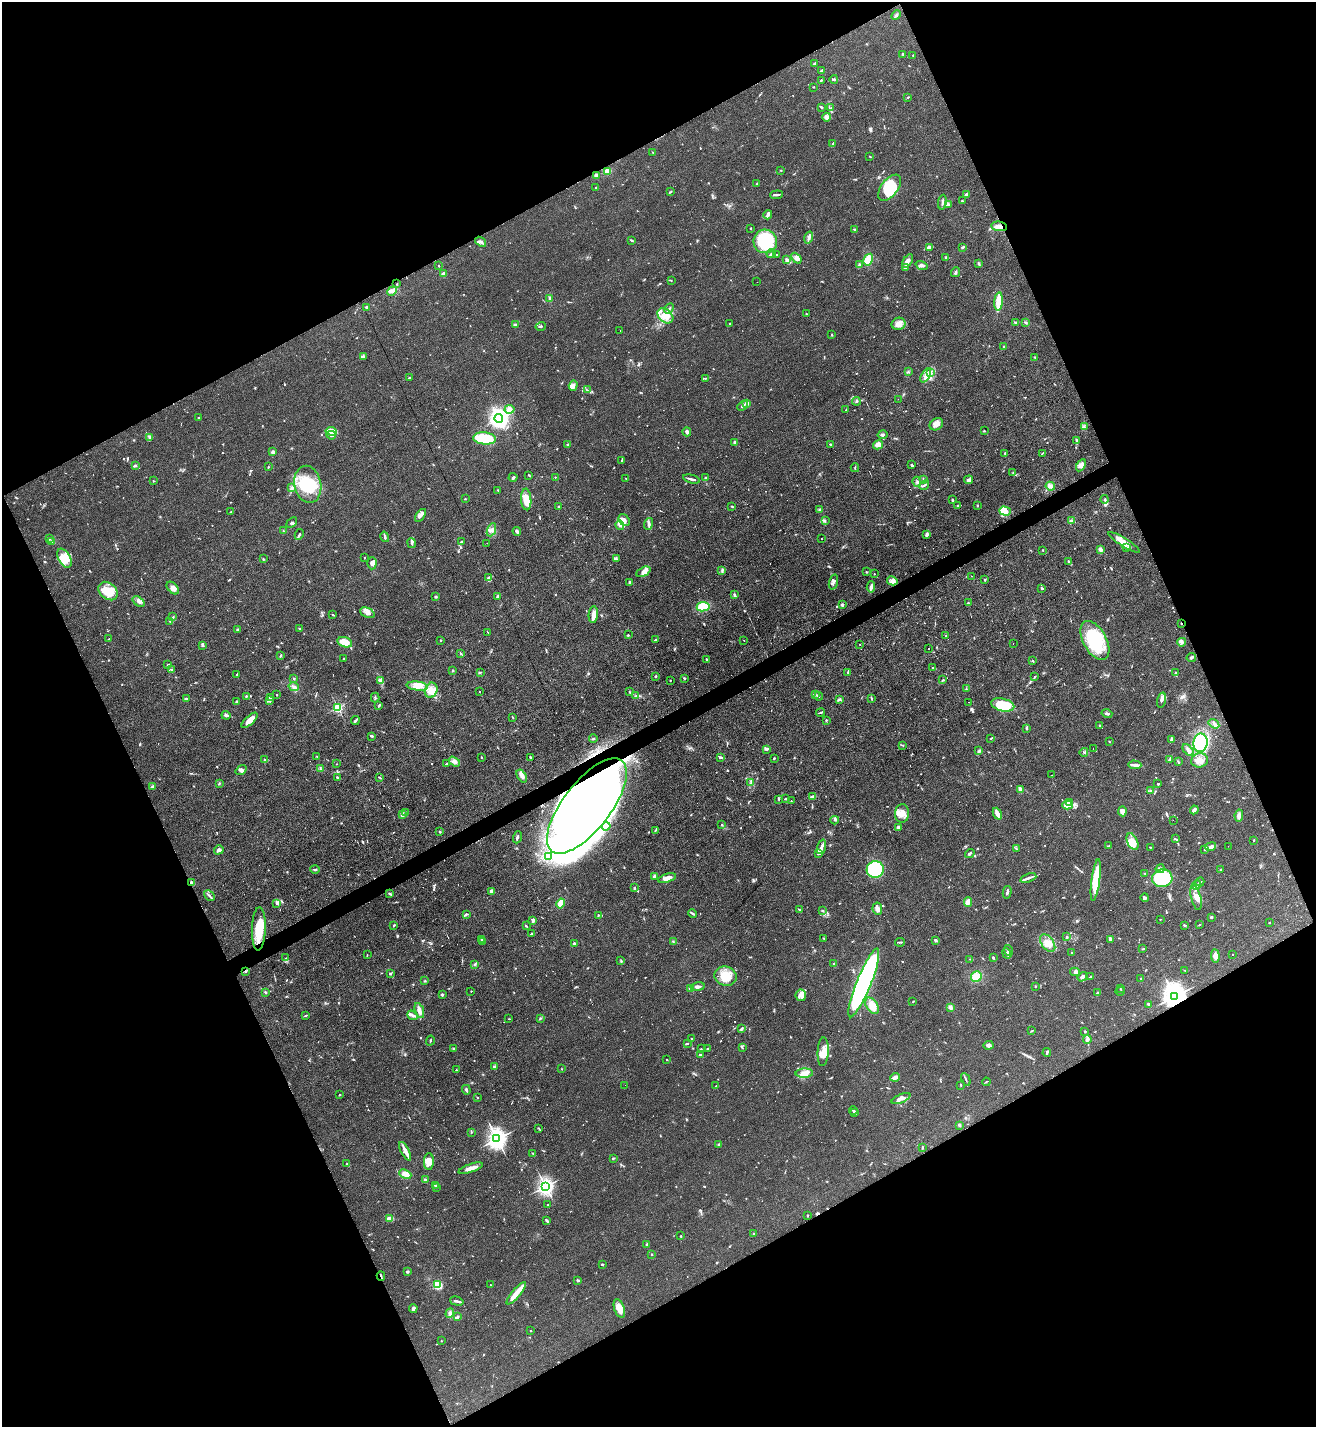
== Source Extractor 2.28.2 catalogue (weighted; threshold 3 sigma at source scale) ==
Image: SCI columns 159-5411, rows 10-5706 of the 5708 x 5718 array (HDU 1 of 3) = the unmasked area's bounding box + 8 px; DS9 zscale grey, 4 x 4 block average (1 PNG px = mean of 4 x 4 image px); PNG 1318 x 1429 px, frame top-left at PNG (2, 2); each listed source drawn as its Kron ellipse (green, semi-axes under 4 px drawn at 4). Shown black and unused: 46% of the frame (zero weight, under 3 of 4 exposures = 1% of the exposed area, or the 3 px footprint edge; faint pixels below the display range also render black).
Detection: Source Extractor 2.28.2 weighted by HDU 2 'WHT'. Background 0.063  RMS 0.0057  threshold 0.0258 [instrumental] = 3 sigma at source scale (4.5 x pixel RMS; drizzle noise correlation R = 1.50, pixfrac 1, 0.05/0.05 arcsec/px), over >= 5 px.
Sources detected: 1147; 7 too faint to see at this stretch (4 x 4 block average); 27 inside a brighter object's white glare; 42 cosmic-ray / hot-pixel residue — neither listed nor drawn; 33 coinciding with a brighter row at this scale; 80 inside a brighter listed object's ellipse — not listed separately; of the other 958, all 500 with FLUX_AUTO >= 1.92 (the completeness limit of this list) listed and drawn (458 fainter detections not listed), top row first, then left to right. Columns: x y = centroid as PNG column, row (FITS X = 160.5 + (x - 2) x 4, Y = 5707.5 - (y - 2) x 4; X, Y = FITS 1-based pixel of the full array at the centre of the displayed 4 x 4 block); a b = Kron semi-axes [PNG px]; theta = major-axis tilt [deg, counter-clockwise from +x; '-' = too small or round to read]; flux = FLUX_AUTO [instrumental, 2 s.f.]
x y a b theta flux
896 15 5 3 - 6
903 54 2 2 - 3.4
913 55 2 2 - 2.2
814 63 3 2 - 4.8
821 71 3 2 - 3.1
834 79 4 2 - 5.8
821 80 3 2 - 3.7
813 87 2 2 - 2
908 97 2 2 - 3.9
821 107 2 2 - 4.9
831 108 2 2 - 2.2
827 117 4 2 - 5.7
833 144 2 2 - 2.5
653 152 2 2 - 2.1
870 156 2 2 - 2.3
781 170 2 2 - 2
607 171 4 3 - 37
596 175 3 3 - 10
757 184 3 2 - 5.3
595 188 2 2 - 3.8
890 188 15 8 52 120
671 191 3 2 - 2.7
966 194 3 3 - 4.1
777 195 6 2 5 8.2
962 201 2 2 - 4.1
942 202 7 2 83 9.9
948 205 3 2 - 3.3
768 215 4 3 - 15
999 226 8 4 -8 23
750 228 3 2 - 2
854 229 3 2 - 2.2
809 237 6 3 74 10
632 240 3 2 - 3.9
765 241 12 11 - 220
481 242 6 2 -39 5
929 247 4 3 - 12
963 247 3 2 - 3.5
771 254 4 2 - 6
777 255 3 2 - 2.6
796 258 6 3 -49 11
946 258 3 2 - 3
787 260 3 3 - 11
868 260 6 4 59 69
908 261 8 4 58 15
978 264 4 2 - 4.6
860 265 2 2 - 6.8
921 265 6 3 -18 10
439 266 2 2 - 2
905 267 3 2 - 20
956 272 5 2 - 6.9
443 274 3 3 - 15
671 280 3 2 - 2
757 282 2 2 - 2.1
397 284 2 2 - 2.4
392 291 5 4 - 12
549 298 3 2 - 4.5
999 302 9 2 85 150
366 307 3 2 - 7.1
669 309 5 2 - 6.2
807 314 3 2 - 2.4
665 316 9 6 -41 43
1016 322 3 2 - 3.3
1025 322 3 2 - 3
730 323 2 2 - 2.2
898 324 7 6 - 23
516 325 3 2 - 16
541 326 5 2 - 4.4
620 330 2 2 - 4.9
832 335 3 2 - 2.8
1004 347 2 2 - 1.9
363 357 3 2 - 3.3
1035 357 2 2 - 3.5
908 372 2 2 - 2.6
930 373 3 2 - 6.6
926 375 8 3 62 24
409 378 2 2 - 1.9
705 378 3 2 - 3
573 386 5 4 - 13
587 390 2 2 - 2
898 399 2 2 - 10
856 401 4 2 - 3.6
747 403 2 2 - 18
743 406 6 2 41 7.8
509 409 5 4 - 23
846 410 3 2 - 2.7
198 418 2 2 - 2.4
499 418 4 4 - 1100
936 424 7 5 33 23
1084 427 3 2 - 2.8
331 431 5 4 - 57
984 431 2 2 - 3.2
687 432 4 4 - 7.7
883 434 5 2 - 5.1
331 435 5 3 - 8.9
150 437 3 3 - 6.3
484 438 11 6 -4 110
1077 441 3 2 - 3.9
735 442 3 3 - 7.7
830 444 2 2 - 10
568 445 2 2 - 8.6
878 445 5 4 - 23
273 452 2 2 - 22
1005 453 2 2 - 2.6
1042 453 3 2 - 2.6
622 460 3 2 - 2.3
912 465 3 2 - 3.8
1081 465 6 4 58 13
135 466 3 2 - 5.9
268 467 2 2 - 2.3
855 468 4 2 - 4
1013 473 3 2 - 3.7
529 475 3 2 - 3.6
513 477 4 2 - 5
555 477 2 2 - 2.4
706 478 2 2 - 3.5
626 479 3 2 - 2
691 479 8 2 -14 11
923 479 4 2 - 3.2
969 480 4 3 - 10
153 481 2 2 - 2.4
917 482 5 3 - 6.8
308 484 19 13 -79 140
924 485 5 2 - 6.4
1050 486 5 4 - 16
292 488 4 3 - 6.8
498 490 2 2 - 2.7
465 499 2 2 - 2.4
526 499 11 5 -85 59
1105 499 4 3 - 5.1
952 500 3 2 - 4.6
958 505 2 2 - 2.6
732 506 3 2 - 3
977 506 2 2 - 2.9
558 507 2 2 - 4.8
820 509 3 2 - 6.1
1005 511 6 4 -18 17
231 512 2 2 - 2
420 515 7 3 55 13
624 520 6 5 - 18
825 521 3 2 - 2.7
1071 521 4 2 - 8.9
292 523 6 2 41 6.7
649 524 6 3 72 7.8
620 525 5 3 - 10
491 530 7 4 67 15
283 531 2 2 - 2.4
517 531 4 2 - 9.4
299 534 6 2 63 6
927 534 3 2 - 9.3
385 537 5 2 - 8
49 539 3 2 - 2.7
821 539 2 2 - 2.7
52 542 4 3 - 10
462 542 3 2 - 3.1
1124 542 18 3 -32 46
412 543 5 2 - 5.6
487 543 2 2 - 2.7
1127 548 3 2 - 4.5
1043 550 2 2 - 2.5
1100 550 3 3 - 12
64 558 10 6 -62 53
364 558 2 2 - 2.2
616 558 3 2 - 4
263 559 2 2 - 3
1068 562 4 2 - 4.1
372 563 6 4 89 17
722 570 2 2 - 2.6
643 572 7 4 27 16
866 572 2 2 - 2.2
874 574 2 2 - 2.7
971 576 2 2 - 13
489 578 3 3 - 18
985 579 3 2 - 2.9
892 581 5 4 - 12
630 582 3 2 - 6.6
833 582 7 3 73 11
871 587 6 3 83 10
173 588 7 4 -48 20
1042 588 3 2 - 3.9
108 591 11 8 -42 52
734 595 3 2 - 6.4
436 597 3 2 - 3.3
498 597 4 2 - 7.8
138 601 6 3 -38 12
968 603 3 2 - 2.4
842 605 3 2 - 7.4
703 607 6 4 10 100
367 613 7 4 -22 18
333 615 3 2 - 2.7
593 615 8 4 86 22
173 617 3 2 - 3.9
169 621 3 2 - 2.4
1181 624 2 2 - 2.8
299 628 2 2 - 2.4
237 629 2 2 - 3.4
488 632 2 2 - 2.3
628 635 2 2 - 3.9
946 636 2 2 - 2.2
109 639 3 2 - 2.5
656 639 3 2 - 2.5
441 640 2 2 - 3.9
744 640 2 2 - 2.3
1095 640 21 11 -61 240
345 642 7 5 -16 50
1182 642 4 2 - 6.3
860 644 2 2 - 2.1
1013 644 2 2 - 6.9
203 645 3 2 - 4.4
929 649 2 2 - 2.8
460 653 3 2 - 2.8
280 655 3 2 - 3
1191 657 5 2 - 8.2
344 659 2 2 - 1.9
707 660 4 2 - 6.1
1033 661 2 2 - 3.4
168 664 2 2 - 2.4
933 668 2 2 - 2.4
171 669 3 2 - 2.9
453 670 2 2 - 2.9
480 672 3 2 - 3.3
848 672 2 2 - 2.5
1176 673 3 3 - 4.6
237 674 3 2 - 2.5
656 676 2 2 - 4.2
1035 676 4 2 - 2.8
684 678 3 2 - 4.4
294 679 2 2 - 3.5
670 680 2 2 - 2.8
943 680 3 2 - 3.7
380 681 2 2 - 3.8
417 686 11 4 -6 34
294 687 5 2 - 6.8
966 689 2 2 - 1.9
431 690 8 6 69 28
479 692 2 2 - 26
630 692 4 2 - 3.8
276 695 2 2 - 2.2
815 695 4 2 - 5.5
246 696 2 2 - 3.1
635 696 3 2 - 3.2
819 696 4 2 - 4.1
375 697 5 2 - 4.2
270 698 2 2 - 4.2
186 699 2 2 - 11
840 699 3 3 - 4.4
871 699 2 2 - 2.3
1161 700 7 3 75 10
269 701 2 2 - 5
237 702 3 2 - 3.8
968 702 2 2 - 7.4
1003 705 12 6 -14 120
379 706 3 2 - 4.2
338 707 2 2 - 450
821 712 4 2 - 4.3
1107 714 5 2 - 5.8
226 715 4 2 - 11
512 717 2 2 - 2.2
250 720 10 3 43 32
355 720 4 2 - 5.8
826 720 3 2 - 2.8
1214 724 6 3 -33 11
1099 725 2 2 - 2.5
1027 729 3 2 - 2.4
372 736 3 2 - 5.5
593 738 4 2 - 4.4
991 738 3 2 - 2.2
1171 739 3 3 - 4.4
1109 741 3 2 - 2.4
1200 743 9 7 81 600
903 745 2 2 - 2.7
767 749 4 3 - 5.4
1093 749 2 2 - 6.1
1188 750 7 4 -45 10
979 751 3 2 - 4.3
1084 752 4 2 - 4.7
317 756 2 2 - 1.9
531 757 2 2 - 7.1
720 757 4 2 - 7.1
482 758 2 2 - 2.3
774 758 3 2 - 3.2
265 759 2 2 - 3.2
1169 760 4 2 - 4.4
1200 760 8 7 - 26
454 761 6 3 -32 10
1178 761 3 2 - 2.7
336 764 2 2 - 2.1
447 764 4 2 - 4.2
1135 765 6 3 -2 9.4
320 769 2 2 - 2.5
241 770 6 3 36 9.3
1052 775 2 2 - 17
522 776 7 4 -56 13
337 777 2 2 - 5.1
380 778 4 2 - 2.9
219 783 3 2 - 2.9
751 783 4 2 - 5
1158 784 2 2 - 3.8
153 786 3 3 - 4.8
1020 790 4 3 - 9.2
1151 790 3 2 - 4.4
812 797 4 3 - 9.8
779 799 3 2 - 4
785 799 2 2 - 4.5
791 801 2 2 - 2.2
1070 803 3 3 - 5.7
1067 805 5 3 - 41
587 806 57 24 52 2200
1194 810 4 3 - 13
1123 811 5 3 - 16
406 812 3 2 - 2.7
902 813 9 7 87 29
402 814 2 2 - 2.2
997 814 6 2 -66 29
1239 816 6 3 80 12
835 820 4 2 - 3
1173 820 2 2 - 3.8
722 825 3 2 - 2.9
606 826 4 3 - 6.6
898 827 3 2 - 12
655 830 3 2 - 2.9
440 832 2 2 - 4.5
517 837 6 2 69 7.7
1176 839 3 2 - 3
1254 840 2 2 - 2.8
1133 842 9 5 -65 30
1108 846 2 2 - 2.8
1228 846 2 2 - 2.2
821 847 8 3 72 12
1150 847 3 2 - 2.5
1211 847 5 3 - 13
1016 849 4 2 - 3
1205 849 3 2 - 6.4
219 850 5 4 - 10
970 853 5 3 - 5.5
818 854 3 3 - 4.7
549 856 3 2 - 5.1
315 869 4 2 - 5
875 869 8 8 - 340
1160 869 4 3 - 6.9
1221 870 2 2 - 6
1145 873 3 2 - 2.9
655 876 3 3 - 12
667 878 9 3 16 23
1028 878 8 2 19 13
1162 878 10 9 - 190
1096 880 21 4 83 120
1200 882 4 2 - 7.6
191 883 3 2 - 14
1197 885 5 2 - 6
635 888 2 2 - 1.9
491 891 3 3 - 5.5
1007 892 6 2 76 8.4
390 894 3 2 - 6.1
209 896 6 2 -45 7.2
1145 898 4 3 - 5.9
1196 898 12 5 -75 29
968 902 4 4 - 17
277 903 3 2 - 3.8
561 903 5 3 - 65
799 909 3 2 - 2.6
877 909 6 4 -83 13
822 911 3 2 - 3.1
692 913 4 2 - 4.5
466 914 3 2 - 4.1
598 915 3 2 - 3.2
1211 917 3 2 - 4
1160 919 2 2 - 4.8
533 920 3 2 - 12
1270 923 2 2 - 2
394 925 2 2 - 3.8
1185 925 3 2 - 5.2
1200 925 2 2 - 3
526 926 4 2 - 3.5
259 929 22 7 88 89
531 934 4 2 - 3
1067 937 2 2 - 3.1
824 938 2 2 - 3.2
1110 939 3 2 - 12
482 940 2 2 - 2.5
936 940 2 2 - 6.3
483 941 2 2 - 2.4
673 941 3 2 - 2.7
900 942 5 2 - 4.1
1048 943 10 6 -54 31
574 944 2 2 - 32
1143 949 3 2 - 3.1
1008 950 5 3 - 9.1
1007 953 5 2 - 5.2
1071 953 2 2 - 2.9
367 955 2 2 - 2.9
1232 955 2 2 - 13
1215 956 7 4 -85 19
286 958 2 2 - 2
993 958 2 2 - 6.5
970 959 2 2 - 2
621 961 3 2 - 2.9
474 964 3 3 - 4.8
833 964 2 2 - 3
1185 970 2 2 - 2.2
245 972 2 2 - 2.7
1075 972 5 2 - 9.7
390 974 3 2 - 5.4
726 976 11 9 -16 68
976 976 5 5 - 33
1082 977 5 3 - 11
1090 977 3 2 - 2.4
1141 979 2 2 - 3.4
425 981 2 2 - 2.7
864 983 37 7 68 990
1035 986 2 2 - 6.8
698 987 7 3 11 11
690 989 3 3 - 4
1120 989 2 2 - 2.2
471 991 2 2 - 2.9
1120 991 5 2 - 2.8
266 992 3 2 - 3.7
1097 993 2 2 - 3.6
442 995 2 2 - 6.9
801 995 6 5 - 16
1175 996 4 4 - 3900
913 1001 3 2 - 2.4
1148 1004 4 2 - 6.7
872 1006 9 5 -56 42
950 1007 4 3 - 10
419 1010 8 3 -72 20
306 1015 4 2 - 3.1
412 1015 5 3 - 8.4
540 1018 4 2 - 3.8
509 1019 2 2 - 2.4
741 1029 3 3 - 4.5
1032 1031 2 2 - 2.9
1085 1031 2 2 - 5.8
691 1039 2 2 - 3.5
1087 1040 4 3 - 9.7
430 1041 5 2 - 3.4
687 1043 2 2 - 4.1
988 1045 5 4 - 13
707 1048 2 2 - 2.1
742 1048 2 2 - 2.6
453 1049 3 2 - 2.8
701 1049 2 2 - 2.5
823 1052 14 5 87 29
1047 1052 4 2 - 5.8
700 1055 2 2 - 8.7
667 1060 2 2 - 2.3
494 1066 3 2 - 3.3
562 1069 2 2 - 2.2
456 1070 2 2 - 2.7
804 1073 9 4 3 20
895 1077 5 3 - 18
966 1079 7 2 -65 5
986 1082 4 2 - 2.9
625 1085 2 2 - 3
961 1085 3 2 - 2.4
716 1086 2 2 - 2.7
466 1090 5 2 - 7.1
340 1094 2 2 - 4
477 1097 2 2 - 2.3
901 1098 10 3 23 19
853 1111 4 2 - 4.3
855 1113 2 2 - 8.2
959 1125 2 2 - 6.3
539 1128 3 2 - 2
471 1133 2 2 - 2.1
497 1139 3 3 - 2600
719 1144 2 2 - 2.9
922 1147 3 2 - 2.8
405 1151 10 4 -62 21
533 1153 3 2 - 2.1
613 1158 3 2 - 3.6
429 1162 8 5 88 27
347 1164 2 2 - 2.3
471 1168 12 2 18 32
405 1174 6 4 -23 29
425 1180 4 3 - 7.9
435 1185 2 2 - 3.1
545 1186 3 2 - 1400
437 1188 2 2 - 2.3
548 1205 2 2 - 2.2
807 1216 3 2 - 2.8
390 1219 3 2 - 34
547 1220 4 2 - 7.5
754 1234 2 2 - 15
681 1236 2 2 - 2.8
647 1244 3 2 - 4
651 1254 2 2 - 3.6
602 1264 3 2 - 3.2
407 1272 3 3 - 4.8
381 1276 4 2 - 4.2
578 1280 4 2 - 3.6
437 1285 4 4 - 160
491 1285 2 2 - 2.5
516 1293 14 3 50 46
457 1301 7 2 -16 6.9
413 1308 4 3 - 9.4
619 1309 10 5 -70 36
450 1313 5 4 - 11
458 1316 4 2 - 6.3
530 1331 2 2 - 2
441 1341 2 2 - 4.5
Overlapping masked pixels (flux is a lower limit): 7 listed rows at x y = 999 226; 1181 624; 587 806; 191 883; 259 929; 1175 996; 381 1276
Diffuse or blended objects may show on this block-average render without a row.